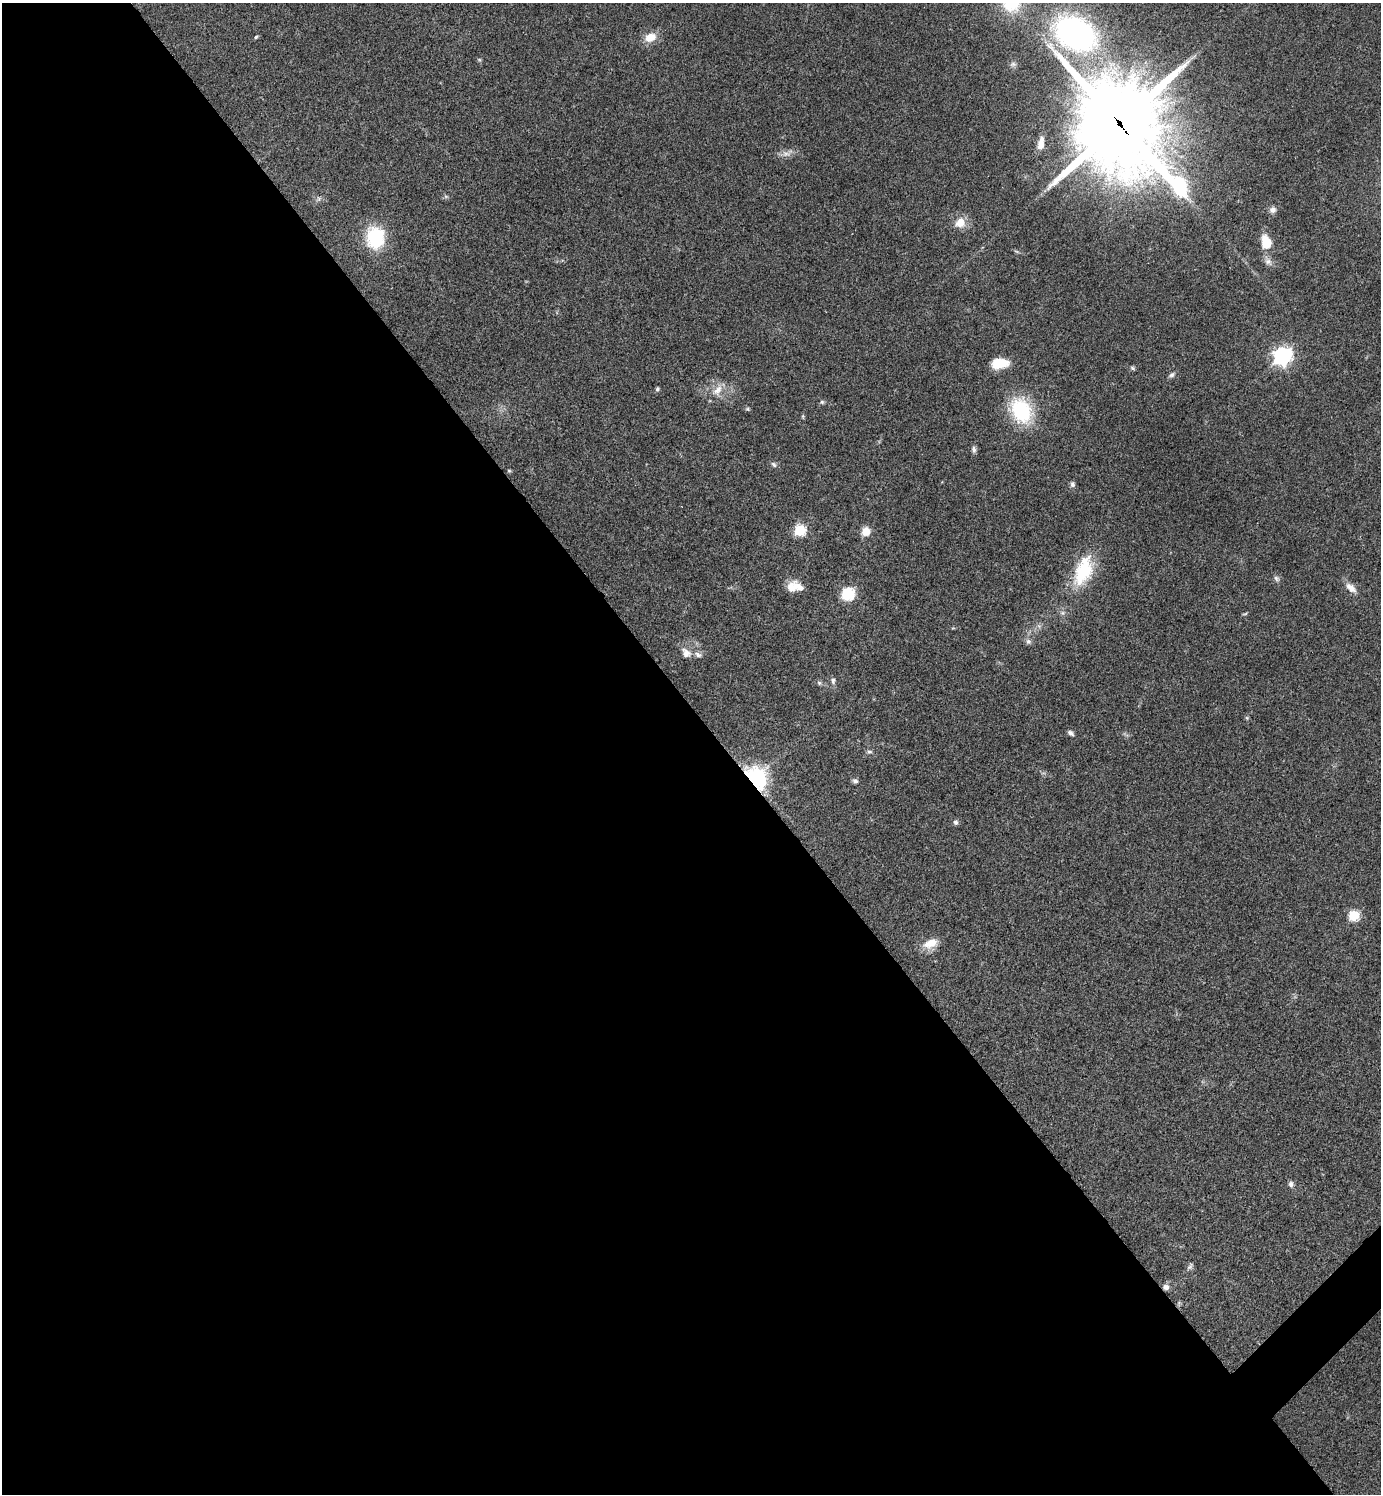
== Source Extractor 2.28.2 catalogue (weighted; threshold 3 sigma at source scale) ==
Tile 9 of 4 x 4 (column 1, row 3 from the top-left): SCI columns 302-1680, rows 1496-2987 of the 5977 x 5979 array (HDU 1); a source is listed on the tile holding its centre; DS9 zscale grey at full resolution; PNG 1383 x 1496 px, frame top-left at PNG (2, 3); no overlay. Shown black and unused: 53% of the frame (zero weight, under 3 of 4 exposures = <1% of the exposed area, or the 3 px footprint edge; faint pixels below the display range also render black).
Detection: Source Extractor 2.28.2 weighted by HDU 2 'WHT'; one run over the whole footprint, this tile lists its part. Background 0.044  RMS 0.0048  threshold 0.0217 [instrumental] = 3 sigma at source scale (4.5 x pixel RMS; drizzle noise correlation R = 1.50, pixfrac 1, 0.05/0.05 arcsec/px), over >= 5 px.
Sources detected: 53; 1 too faint to see at this stretch — not listed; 1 inside a brighter listed object's ellipse — not listed separately; the other 51 listed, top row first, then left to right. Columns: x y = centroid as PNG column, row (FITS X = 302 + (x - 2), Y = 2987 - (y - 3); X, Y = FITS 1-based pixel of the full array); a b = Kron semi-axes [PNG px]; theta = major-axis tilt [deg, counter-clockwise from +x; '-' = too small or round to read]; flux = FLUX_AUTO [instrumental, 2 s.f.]
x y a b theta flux
1075 33 52 36 -29 110
256 37 5 4 - 0.71
650 37 15 11 24 6.8
479 60 6 4 -1 0.57
1013 64 9 6 9 1.3
1120 124 38 31 -54 5700
1041 143 16 7 80 3.9
446 197 7 4 -19 0.76
319 199 7 4 90 0.9
1273 210 9 8 - 2
960 223 14 12 43 6.3
375 238 20 17 -86 30
1266 242 12 8 -76 13
1268 261 12 9 -46 2.6
1282 356 7 7 - 210
1000 363 18 10 4 10
1132 368 8 5 -28 0.8
1171 375 9 6 31 1.3
657 389 6 5 - 0.84
717 390 20 11 59 5.8
822 402 5 5 - 0.84
747 409 5 5 - 0.7
1021 410 29 21 -63 34
803 416 7 4 90 0.61
974 449 8 6 -84 1.5
774 464 8 6 -46 1.2
509 471 6 4 -1 0.55
1072 484 8 6 -88 1.3
799 530 6 5 - 45
866 531 9 8 - 6.2
1083 571 42 21 68 25
1276 578 9 6 -45 1.4
795 586 18 11 -4 6.9
1351 588 17 8 -42 4.1
848 594 6 6 - 63
1245 614 8 3 13 0.62
1028 641 8 8 - 1.6
686 653 15 11 -49 4
833 681 9 6 -81 1.5
819 683 6 5 - 0.9
1247 718 6 4 -46 0.63
1070 733 9 5 -34 1.3
869 752 7 4 4 0.96
754 779 7 6 - 500
855 781 7 6 - 1.3
956 822 7 6 - 1.2
1354 915 6 5 - 36
931 943 20 11 20 7.7
1291 1184 8 7 - 1.6
1190 1266 12 5 51 1.4
1166 1287 7 6 - 2.4
Overlapping masked pixels (flux is a lower limit): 3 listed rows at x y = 1120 124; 754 779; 1166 1287